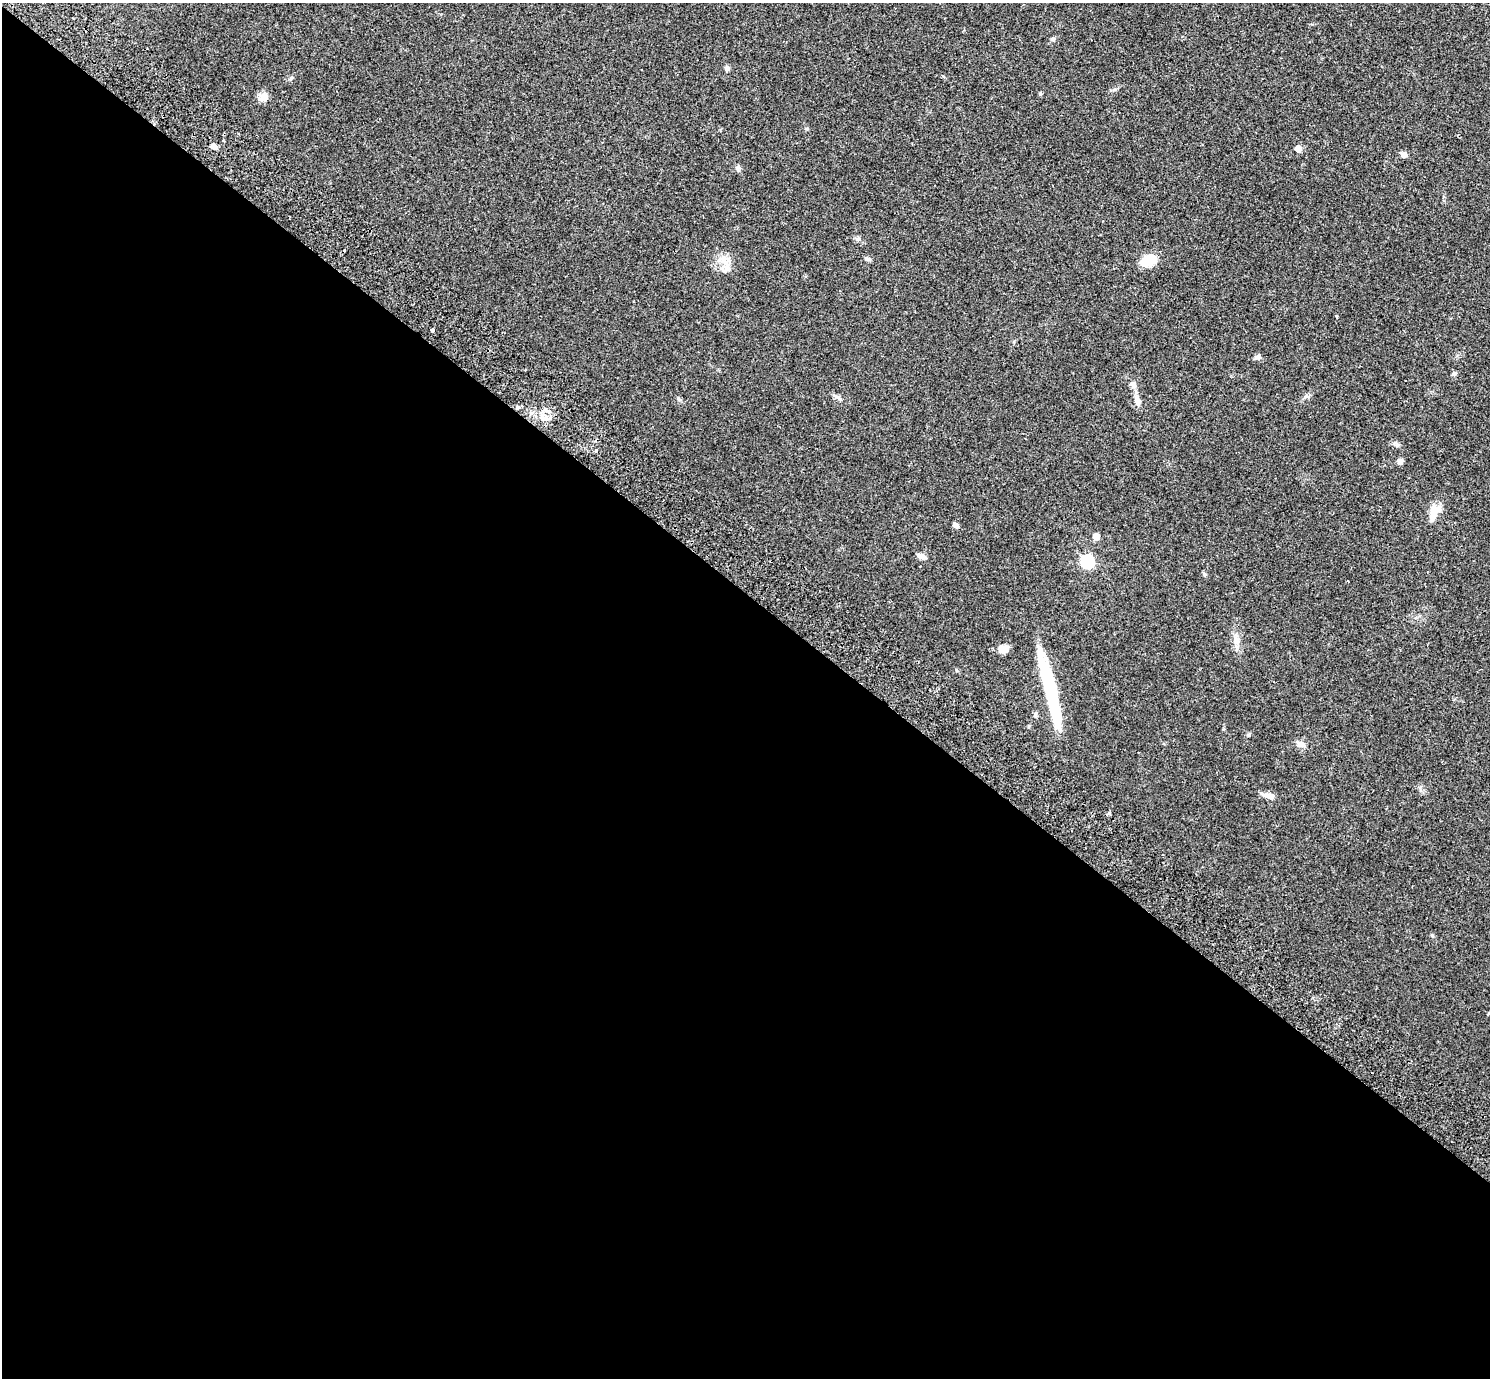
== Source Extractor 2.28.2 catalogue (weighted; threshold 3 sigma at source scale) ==
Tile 14 of 4 x 4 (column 2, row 4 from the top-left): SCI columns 1528-3015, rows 205-1580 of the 6035 x 6052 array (HDU 1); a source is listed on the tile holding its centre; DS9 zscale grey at full resolution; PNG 1492 x 1380 px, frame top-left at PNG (2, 3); no overlay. Shown black and unused: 57% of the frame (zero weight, under 2 of 3 exposures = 3% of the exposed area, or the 3 px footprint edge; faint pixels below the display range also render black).
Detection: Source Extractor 2.28.2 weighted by HDU 2 'WHT'; one run over the whole footprint, this tile lists its part. Background 0.0836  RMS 0.0076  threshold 0.034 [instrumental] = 3 sigma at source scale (4.5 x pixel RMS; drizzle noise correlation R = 1.50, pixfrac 1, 0.05/0.05 arcsec/px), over >= 5 px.
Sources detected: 37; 1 inside a brighter object's white glare — not listed; the other 36 listed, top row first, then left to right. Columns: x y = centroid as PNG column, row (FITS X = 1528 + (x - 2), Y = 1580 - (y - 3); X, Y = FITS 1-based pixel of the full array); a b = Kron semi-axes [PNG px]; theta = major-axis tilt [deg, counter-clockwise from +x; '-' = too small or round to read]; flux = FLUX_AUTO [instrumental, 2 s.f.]
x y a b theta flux
1053 39 7 5 20 1.3
726 68 7 6 - 1.7
264 97 12 10 65 5
214 146 6 6 - 3.2
1298 149 5 5 - 8.9
1404 155 7 6 - 3
738 169 7 4 -71 1.3
858 239 7 4 0 1.3
867 259 8 5 -5 1.8
1148 261 14 10 17 18
726 268 11 9 -75 4.9
1337 316 3 2 - 0.78
432 330 3 3 - 6.2
1258 357 7 6 - 1.8
1454 374 6 4 -18 0.97
1133 385 11 7 -49 2.9
838 397 13 3 -32 1.8
679 399 7 4 -45 1.1
1137 401 14 7 -80 4.2
517 407 5 3 - 0.89
545 418 13 6 -12 4
1397 445 7 4 -19 1.5
596 450 4 3 - 1.2
1400 461 6 6 - 2.3
1434 513 19 11 68 11
956 525 7 6 - 2.3
1096 536 5 5 - 11
921 556 11 6 -21 3.4
1087 561 6 6 - 92
1204 574 6 4 -71 1
1236 640 16 8 -82 5.5
1003 649 10 9 - 5.8
1051 690 83 12 -75 63
1035 714 8 5 -83 1.4
1301 744 11 7 -11 3.6
1268 796 13 7 -18 5.1
Unlisted compact peaks at least as high as the median listed source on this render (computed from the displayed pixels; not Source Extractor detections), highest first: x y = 291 78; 1432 935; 956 670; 1040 94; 807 129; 1115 89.